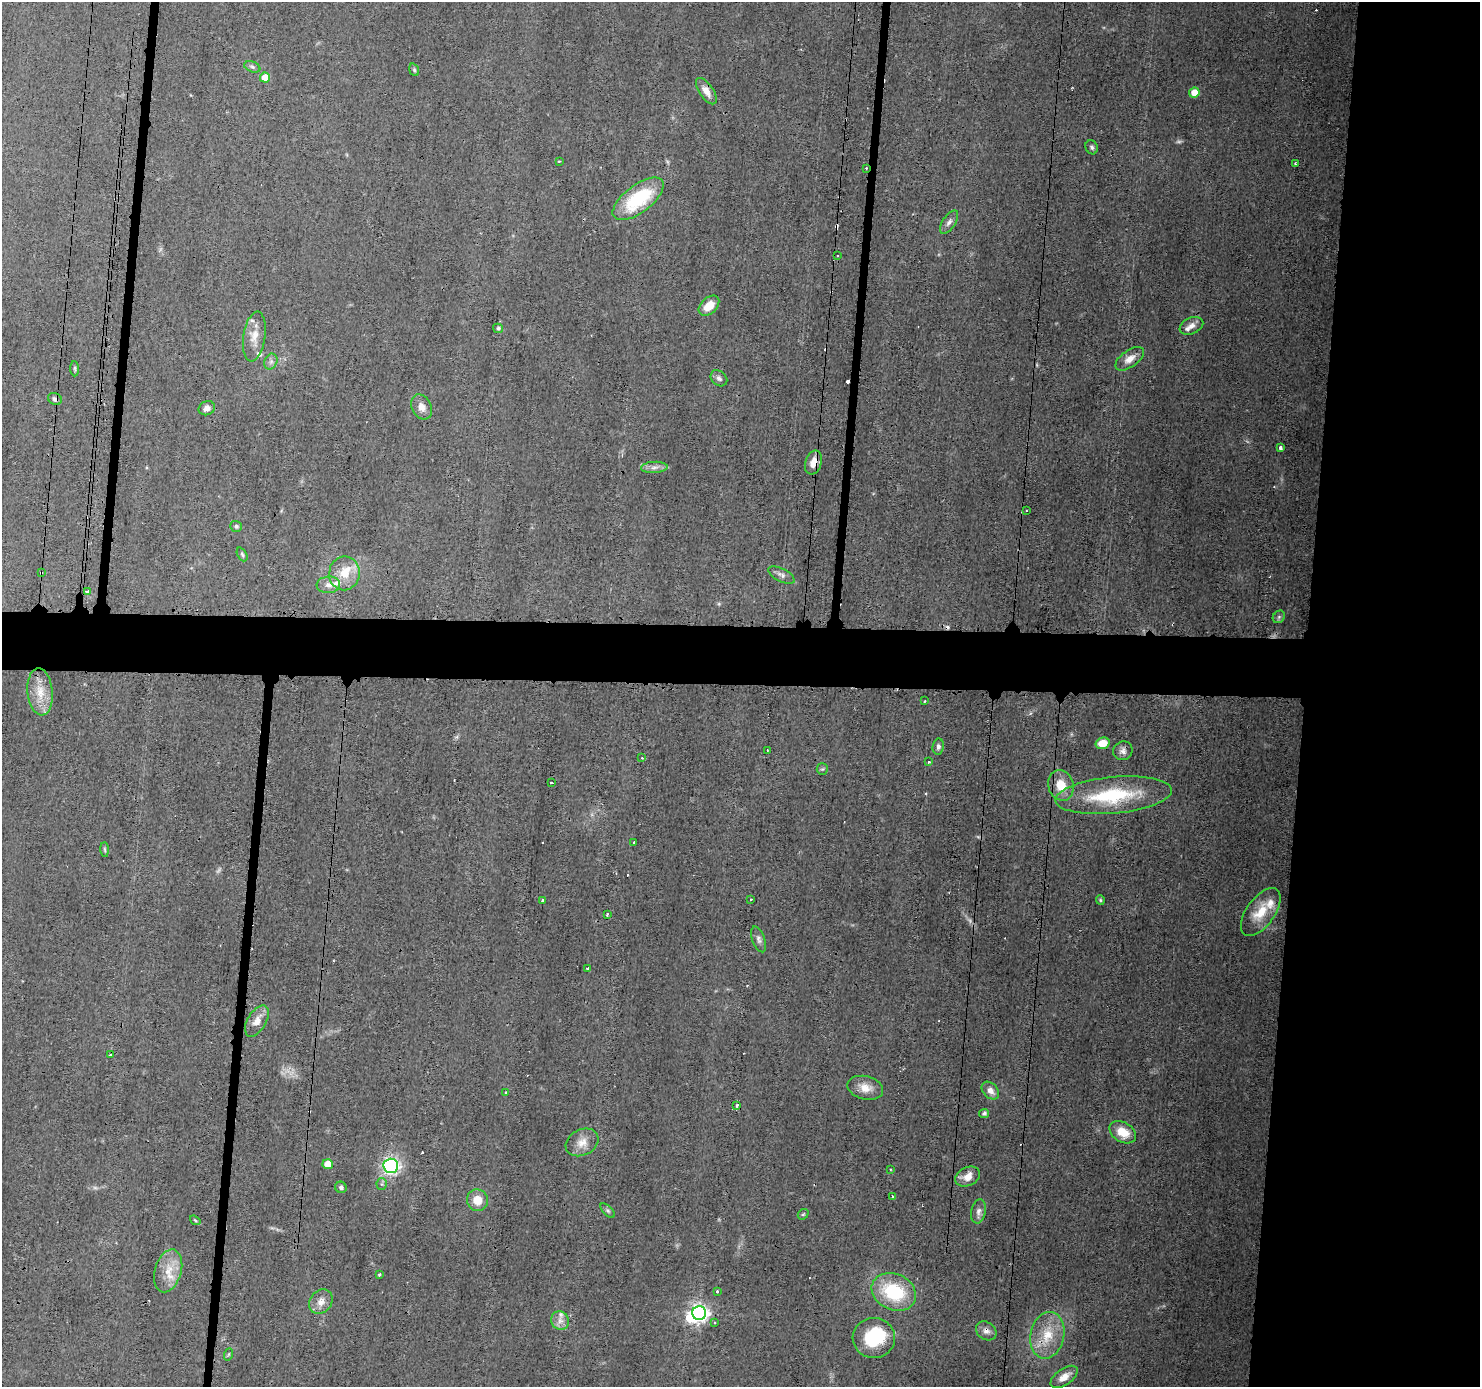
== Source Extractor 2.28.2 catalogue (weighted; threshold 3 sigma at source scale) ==
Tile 6 of 3 x 3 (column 3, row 2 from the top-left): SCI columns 2957-4434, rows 1496-2880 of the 4435 x 4471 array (HDU 1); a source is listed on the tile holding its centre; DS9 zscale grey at full resolution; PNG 1482 x 1389 px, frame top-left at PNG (2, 2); each listed source drawn as its Kron ellipse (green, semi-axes under 4 px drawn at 4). Shown black and unused: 17% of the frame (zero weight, under 3 of 4 exposures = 2% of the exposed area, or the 3 px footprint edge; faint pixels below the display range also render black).
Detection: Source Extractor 2.28.2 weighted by HDU 2 'WHT'; one run over the whole footprint, this tile lists its part. Background 0.0344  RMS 0.0034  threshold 0.0151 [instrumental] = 3 sigma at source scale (4.5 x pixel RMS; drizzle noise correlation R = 1.50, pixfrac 1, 0.05/0.05 arcsec/px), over >= 5 px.
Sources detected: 113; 3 too faint to see at this stretch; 3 inside a brighter object's white glare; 10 cosmic-ray / hot-pixel residue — neither listed nor drawn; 7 inside a brighter listed object's ellipse — not listed separately; the other 90 listed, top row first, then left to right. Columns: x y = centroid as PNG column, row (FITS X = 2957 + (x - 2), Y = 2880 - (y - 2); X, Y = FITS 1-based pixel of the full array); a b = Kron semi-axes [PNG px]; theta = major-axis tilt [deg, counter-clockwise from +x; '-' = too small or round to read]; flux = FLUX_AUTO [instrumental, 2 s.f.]
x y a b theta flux
252 67 8 5 -21 0.82
414 70 6 4 -69 0.55
265 78 5 5 - 6
706 91 15 7 -55 3.1
1194 92 5 5 - 5
1092 147 7 6 - 0.84
559 161 3 2 - 0.28
1295 164 3 3 - 0.36
866 168 3 2 - 0.34
638 199 30 13 37 23
949 222 13 6 56 1.5
838 255 2 2 - 0.36
709 306 12 8 43 5.4
1191 326 12 8 24 2.2
498 328 5 4 - 0.77
254 336 25 11 81 4.6
1130 359 16 8 35 3.2
271 362 8 6 69 1.2
75 369 8 4 -88 0.55
719 378 9 7 -42 1.2
55 399 7 6 - 1
422 407 13 9 -62 2.5
207 408 8 7 - 1.7
1280 448 3 3 - 2
813 462 12 8 71 3.9
654 467 13 5 3 1.7
1026 511 3 2 - 0.27
236 526 6 5 - 0.72
242 554 7 4 -63 0.62
41 573 3 2 - 0.34
344 573 17 15 81 7.2
781 575 14 6 -27 1.6
328 585 12 8 5 2.4
88 591 4 3 - 0.8
1279 617 7 5 46 0.7
40 692 24 12 -84 6.3
925 701 3 2 - 0.27
1103 743 7 5 15 5.5
938 747 8 5 80 1
767 751 2 2 - 0.33
1123 751 10 9 - 1.7
642 758 2 2 - 0.34
929 762 3 3 - 0.36
822 769 6 5 - 0.56
552 783 3 2 - 1.7
1061 785 15 12 -74 6.7
1113 795 58 18 5 27
634 843 3 2 - 0.49
105 850 7 3 -88 0.45
750 899 3 2 - 0.44
1100 900 5 4 - 0.44
542 901 4 3 - 2.2
1261 912 28 14 54 9
607 915 4 3 - 0.33
759 939 13 6 -70 1.3
588 968 3 3 - 1.1
257 1021 17 9 59 3.6
110 1055 3 2 - 0.32
865 1088 18 11 -13 4.3
990 1091 10 7 -46 2.4
506 1093 3 2 - 0.25
737 1105 4 3 - 2.3
984 1113 5 4 - 0.66
1123 1132 14 9 -31 6.2
582 1142 17 12 28 3.9
328 1164 5 5 - 5
391 1166 7 7 - 75
890 1169 3 2 - 0.29
968 1177 13 9 27 4
382 1184 5 5 - 0.62
341 1187 6 5 - 0.84
892 1197 3 2 - 0.63
477 1200 11 10 - 4.9
608 1211 9 4 -45 0.76
978 1211 12 7 79 1.8
803 1214 6 4 41 0.45
195 1220 6 3 -36 0.41
168 1271 22 13 73 6.5
379 1274 3 3 - 0.64
717 1291 3 3 - 1.6
894 1292 23 18 -25 22
321 1302 13 11 53 2.9
699 1313 7 7 - 150
560 1321 9 8 - 2.3
714 1323 3 2 - 0.65
986 1331 11 8 -34 1.9
1047 1335 23 17 78 9.7
874 1338 21 20 - 17
229 1354 6 4 70 0.48
1064 1377 16 8 35 3.5
Overlapping masked pixels (flux is a lower limit): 7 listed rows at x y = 706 91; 866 168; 1130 359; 55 399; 813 462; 41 573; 986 1331